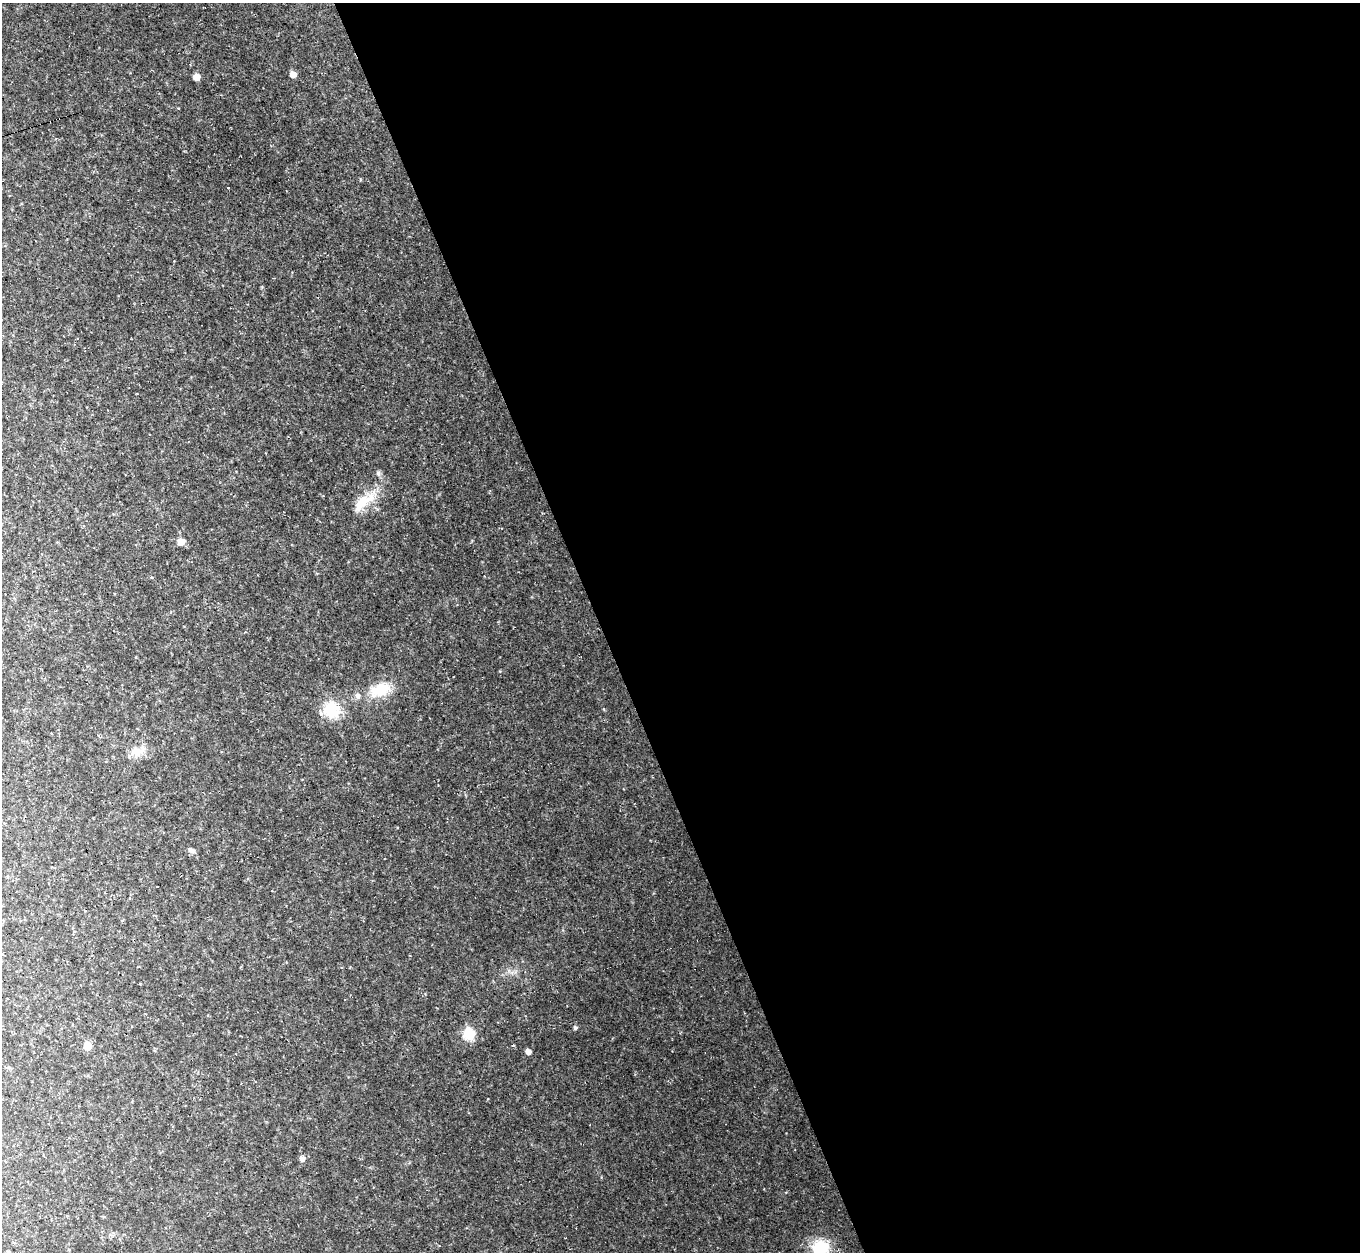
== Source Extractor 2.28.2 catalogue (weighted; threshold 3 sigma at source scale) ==
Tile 8 of 4 x 4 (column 4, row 2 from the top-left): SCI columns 4076-5433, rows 2647-3896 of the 5433 x 5419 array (HDU 1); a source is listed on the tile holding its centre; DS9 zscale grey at full resolution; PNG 1362 x 1254 px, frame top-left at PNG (2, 3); no overlay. Shown black and unused: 56% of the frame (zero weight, under 2 of 3 exposures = <1% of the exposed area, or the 3 px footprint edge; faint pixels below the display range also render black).
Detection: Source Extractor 2.28.2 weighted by HDU 2 'WHT'; one run over the whole footprint, this tile lists its part. Background 0.0461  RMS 0.0073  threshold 0.0328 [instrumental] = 3 sigma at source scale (4.5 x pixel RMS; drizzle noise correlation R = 1.50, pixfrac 1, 0.05/0.05 arcsec/px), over >= 5 px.
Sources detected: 18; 1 cosmic-ray / hot-pixel residue — not listed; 1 inside a brighter listed object's ellipse — not listed separately; the other 16 listed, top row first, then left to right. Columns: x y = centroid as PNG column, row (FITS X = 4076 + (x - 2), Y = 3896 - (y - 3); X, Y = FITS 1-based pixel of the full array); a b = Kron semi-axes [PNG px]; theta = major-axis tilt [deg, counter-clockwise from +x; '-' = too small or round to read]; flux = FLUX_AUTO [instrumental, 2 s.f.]
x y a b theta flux
293 74 5 5 - 6.2
197 77 6 6 - 5.6
228 187 3 2 - 0.58
378 473 6 6 - 1.5
362 502 35 13 40 18
181 542 6 6 - 7.1
380 690 29 17 20 21
331 710 21 20 - 22
138 751 20 13 14 8.4
191 850 10 5 -13 2
575 1028 5 5 - 1.1
469 1034 7 7 - 36
87 1046 7 6 - 10
528 1052 5 4 - 4.2
302 1159 8 7 - 2.5
820 1248 21 19 -16 27
Isophote crosses this tile's border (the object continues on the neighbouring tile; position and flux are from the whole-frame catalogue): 1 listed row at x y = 820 1248